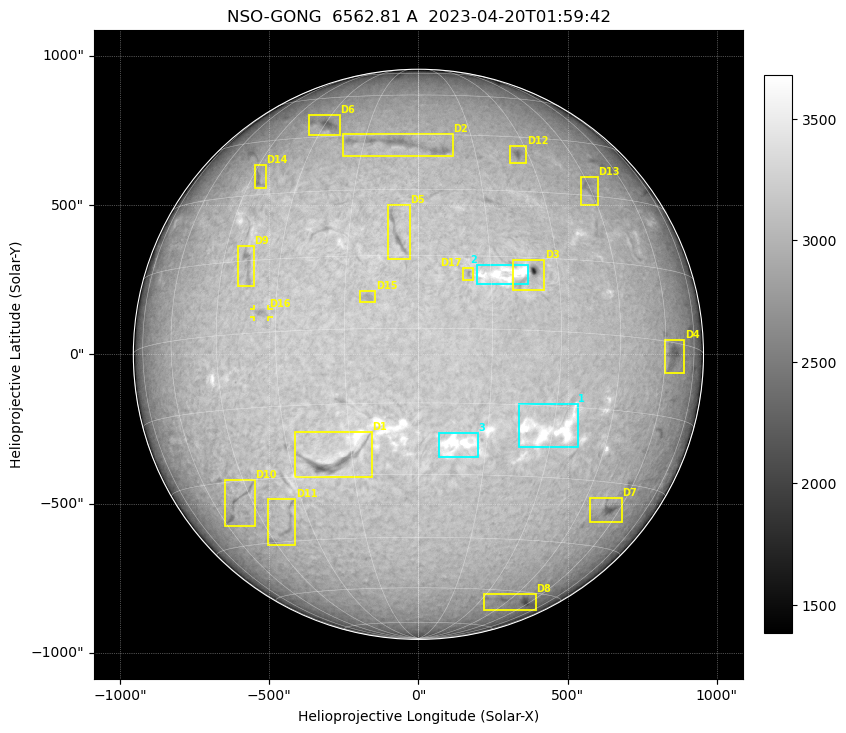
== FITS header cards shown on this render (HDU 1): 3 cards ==
TELESCOP= 'NSO-GONG'           / NSO/GONG Network
WAVELNTH=             6562.808 / [A] exact wavelength of obs
DATE-OBS= '2023-04-20T01:59:42' / Observation start date and time (UTC)

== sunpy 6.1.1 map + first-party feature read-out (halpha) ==
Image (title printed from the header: NSO-GONG  6562.81 A  2023-04-20T01:59:42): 2048 x 2048 px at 1.06 arcsec/px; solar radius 955 arcsec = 900 px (full disc in frame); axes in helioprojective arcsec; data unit not stated in the header (colour bar unlabelled)
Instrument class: HALPHA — H-alpha (6563 A) chromospheric image
Bright regions (plage): reference = the median radial profile (limb darkening/brightening removed); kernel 17 px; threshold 5 sigma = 270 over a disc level ~3045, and >= 1.075x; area >= 63 px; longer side >= 22 px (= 23 arcsec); searched inside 0.97 R_sun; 11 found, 3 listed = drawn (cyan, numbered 1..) (cap 20 boxes per figure: the strongest are kept; on H-alpha dark features outrank plage below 1.2x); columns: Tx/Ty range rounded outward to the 5 arcsec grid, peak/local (2 s.f.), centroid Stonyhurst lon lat
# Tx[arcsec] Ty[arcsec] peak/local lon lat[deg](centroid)
1 335..535 -315..-165 1.2 +29 -20
2 195..370 235..300 1.3 +18 +11
3 70..200 -345..-260 1.2 +8 -23
Dark features (filaments and sunspots): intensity divided by the median radial (limb-darkening) profile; local-median window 148 px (8% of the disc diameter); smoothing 5 px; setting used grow <= 0.95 with closing radius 7 px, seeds <= 0.88 or >= 162 px of the 54-px (= 57 arcsec) line detector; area >= 63 px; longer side >= 22 px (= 23 arcsec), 11 px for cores <= 0.7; searched inside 0.97 R_sun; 20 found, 17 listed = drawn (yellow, D1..; 1 of them under ~29 arcsec drawn as corner ticks so the feature stays visible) (cap 20 boxes per figure: the strongest are kept; on H-alpha dark features outrank plage below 1.2x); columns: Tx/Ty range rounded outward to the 5 arcsec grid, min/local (2 s.f., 1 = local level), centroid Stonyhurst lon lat
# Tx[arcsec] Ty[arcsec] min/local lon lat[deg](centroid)
D1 -415..-155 -415..-260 0.72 -20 -27
D2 -255..120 660..740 0.84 -4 +42
D3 315..425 215..320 0.55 +24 +12
D4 825..890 -65..50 0.81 +64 -2
D5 -105..-25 315..500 0.81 -5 +20
D6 -370..-260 730..805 0.81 -29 +49
D7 575..685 -565..-480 0.78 +55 -36
D8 215..395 -860..-800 0.79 +51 -63
D9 -605..-550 225..365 0.84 -38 +15
D10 -650..-550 -575..-420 0.83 -51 -35
D11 -505..-410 -640..-480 0.86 -38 -41
D12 305..365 640..700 0.83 +27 +40
D13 540..600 495..595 0.88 +45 +32
D14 -550..-510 555..635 0.83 -42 +34
D15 -200..-140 170..215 0.89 -10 +6
D16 -555..-500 125..155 0.88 -33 +4
D17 145..185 245..290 0.85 +10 +11
Off-limb: outside the limb everything is below the colour-scale floor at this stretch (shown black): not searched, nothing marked